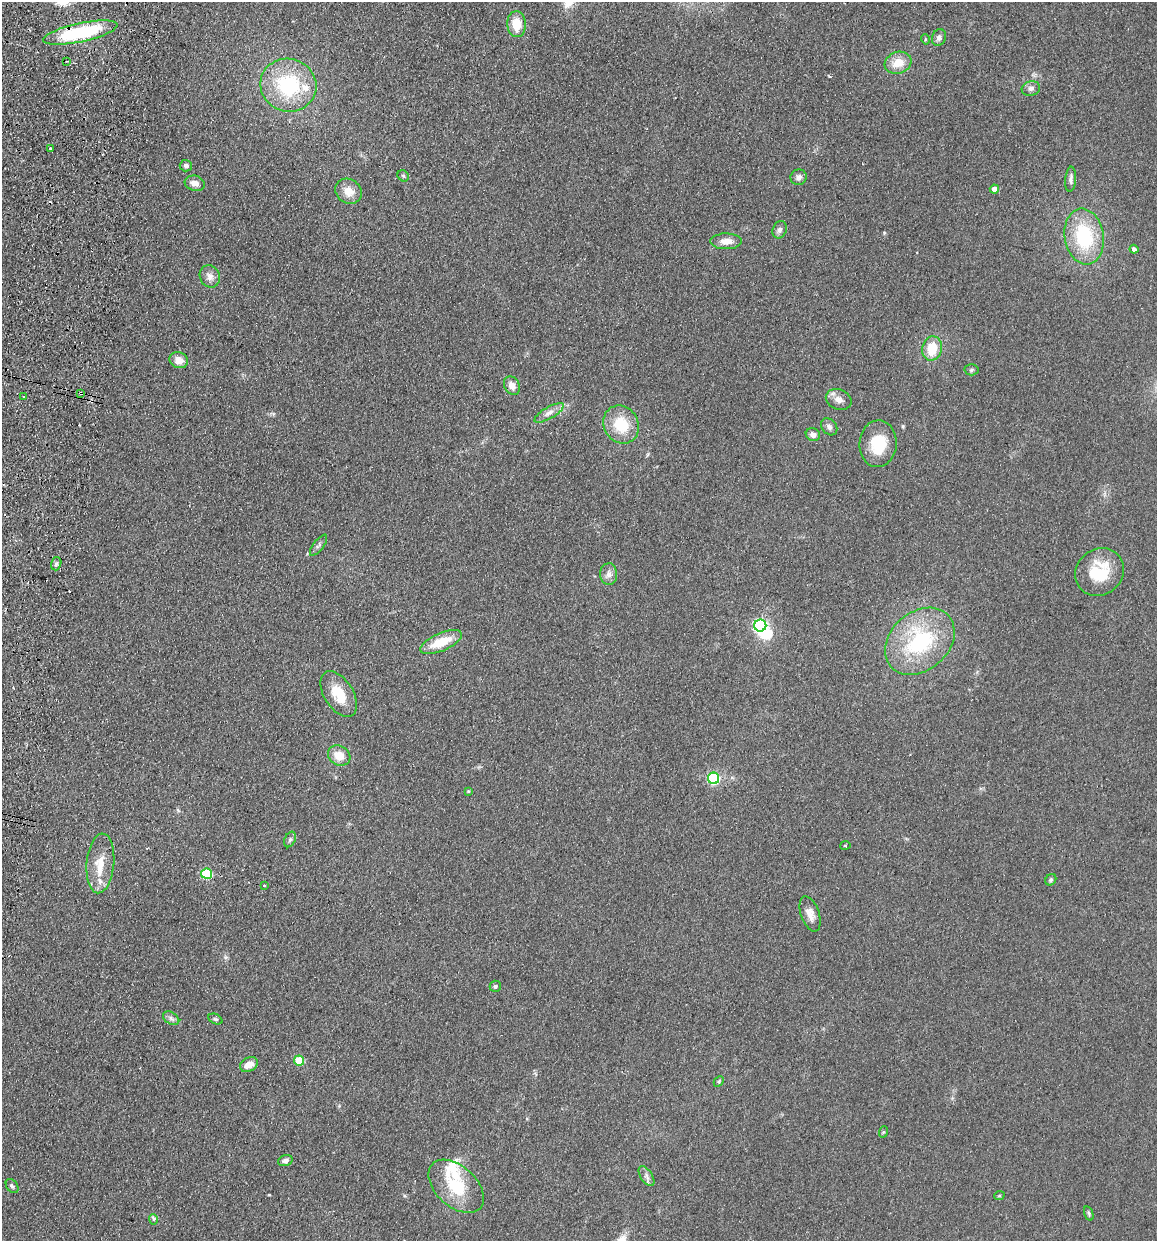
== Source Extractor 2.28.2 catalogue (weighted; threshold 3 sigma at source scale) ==
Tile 11 of 4 x 4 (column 3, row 3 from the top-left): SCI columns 2485-3639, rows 1254-2492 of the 5089 x 4985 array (HDU 1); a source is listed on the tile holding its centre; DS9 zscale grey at full resolution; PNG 1159 x 1243 px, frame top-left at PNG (2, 2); each listed source drawn as its Kron ellipse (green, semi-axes under 4 px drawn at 4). Shown black and unused: <1% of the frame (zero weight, under 2 of 3 exposures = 3% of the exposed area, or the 3 px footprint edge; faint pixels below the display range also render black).
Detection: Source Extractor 2.28.2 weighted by HDU 2 'WHT'; one run over the whole footprint, this tile lists its part. Background 0.183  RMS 0.012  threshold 0.0541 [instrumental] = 3 sigma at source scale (4.5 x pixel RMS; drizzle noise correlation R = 1.50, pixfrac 1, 0.05/0.05 arcsec/px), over >= 5 px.
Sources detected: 74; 1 inside a brighter object's white glare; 3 cosmic-ray / hot-pixel residue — neither listed nor drawn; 5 inside a brighter listed object's ellipse — not listed separately; the other 65 listed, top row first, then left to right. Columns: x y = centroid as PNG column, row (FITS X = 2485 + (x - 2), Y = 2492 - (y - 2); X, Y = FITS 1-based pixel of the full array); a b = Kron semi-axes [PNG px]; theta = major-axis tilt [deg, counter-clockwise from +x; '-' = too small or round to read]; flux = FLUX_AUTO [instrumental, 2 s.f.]
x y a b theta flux
516 24 13 9 -87 22
80 33 38 9 12 110
939 38 8 7 - 4.8
925 39 5 3 - 1.1
67 61 3 2 - 1.2
898 63 14 11 20 20
288 85 28 26 -19 92
1031 88 9 7 14 4.3
51 149 3 3 - 2.4
186 166 6 6 - 3.3
403 176 6 5 - 1.9
799 177 8 7 - 4.7
1071 179 12 5 85 4.1
195 183 10 7 -16 8.1
994 189 4 4 - 8.5
348 191 14 12 -36 15
780 230 9 6 67 4
1084 236 28 19 -80 81
726 241 15 8 0 11
1134 249 4 4 - 4.7
210 276 11 10 - 7.6
932 348 12 10 76 29
179 360 9 7 -22 12
971 370 7 5 2 2.1
512 386 10 7 -62 9.1
81 393 3 3 - 2.4
23 397 3 2 - 1.3
839 399 13 10 -22 8.3
549 413 16 5 30 6.9
621 425 19 17 -58 38
829 427 9 7 -51 4.1
813 435 7 6 - 5.9
878 444 23 18 85 40
319 545 12 5 53 3.2
56 564 7 5 73 2.5
1099 572 25 23 38 49
609 574 11 8 -89 6.7
760 625 6 6 - 220
920 641 39 29 42 120
441 642 22 9 23 31
339 694 25 14 -58 29
339 756 12 9 -28 15
713 778 6 5 - 150
468 791 3 3 - 1.3
290 839 8 5 63 2.7
845 845 5 3 - 1.6
100 863 30 14 85 26
207 874 5 5 - 77
1051 880 6 5 - 2.2
264 886 3 2 - 1.8
810 914 18 9 -70 9.9
495 986 5 5 - 2.1
171 1018 9 5 -31 4.3
215 1019 7 4 -25 2
299 1061 5 5 - 41
249 1064 9 6 28 10
719 1081 6 4 47 1.5
883 1132 6 3 71 1.3
285 1160 7 5 17 3.6
646 1176 11 6 -57 4.5
12 1186 8 5 -52 2.5
456 1186 32 20 -43 52
999 1196 5 3 - 1
1089 1213 7 4 -72 1.9
153 1219 5 4 - 5.2
Overlapping masked pixels (flux is a lower limit): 2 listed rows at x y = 80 33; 81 393